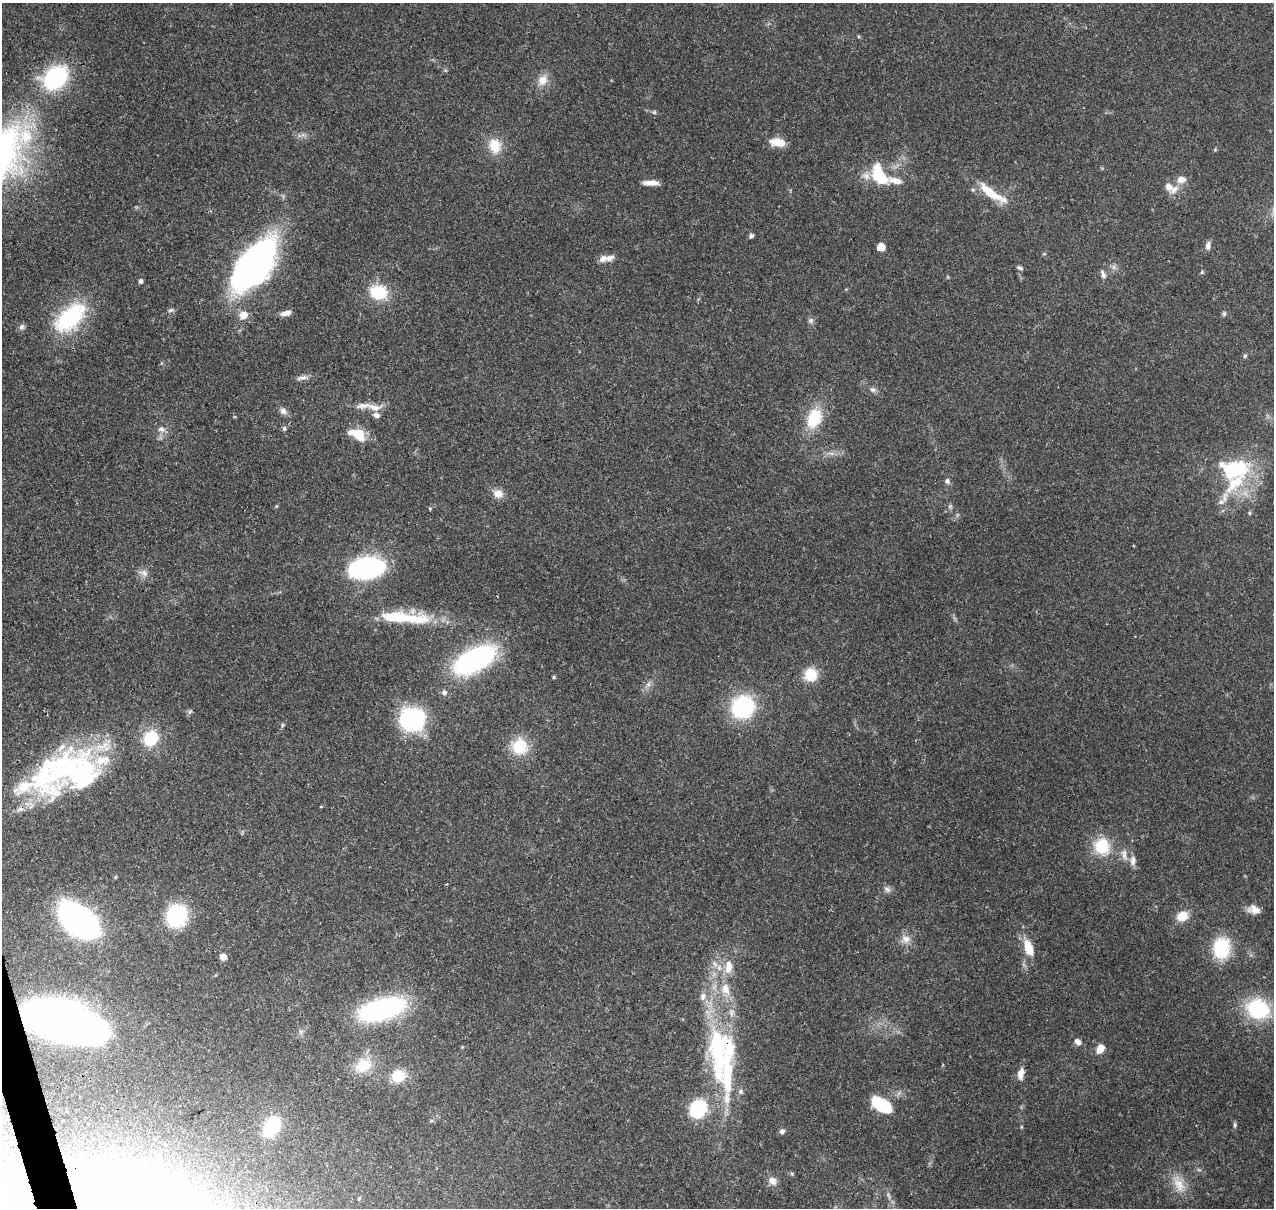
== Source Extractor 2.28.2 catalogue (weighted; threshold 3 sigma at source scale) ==
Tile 7 of 4 x 4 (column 3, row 2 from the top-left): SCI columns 2664-3935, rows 2547-3752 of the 5324 x 5041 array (HDU 1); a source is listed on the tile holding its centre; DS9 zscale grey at full resolution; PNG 1276 x 1210 px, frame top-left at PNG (2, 3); no overlay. Shown black and unused: <1% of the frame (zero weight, under 3 of 4 exposures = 8% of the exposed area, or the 3 px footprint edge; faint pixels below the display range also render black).
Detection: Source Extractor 2.28.2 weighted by HDU 2 'WHT'; one run over the whole footprint, this tile lists its part. Background 0.0657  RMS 0.0032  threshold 0.0144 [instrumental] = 3 sigma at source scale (4.5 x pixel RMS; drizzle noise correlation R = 1.50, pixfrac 1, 0.0396/0.0396 arcsec/px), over >= 5 px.
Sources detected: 109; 2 inside a brighter object's white glare — not listed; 15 inside a brighter listed object's ellipse — not listed separately; the other 92 listed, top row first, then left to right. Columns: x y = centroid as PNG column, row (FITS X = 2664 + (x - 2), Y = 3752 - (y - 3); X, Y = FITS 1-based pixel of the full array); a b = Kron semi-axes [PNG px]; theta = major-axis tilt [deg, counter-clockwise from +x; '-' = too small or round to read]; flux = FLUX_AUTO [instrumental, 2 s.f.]
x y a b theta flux
55 78 27 20 38 31
543 80 16 13 59 3.4
654 112 6 5 - 0.51
778 142 16 8 -5 5.2
495 146 18 15 -79 6.4
880 176 23 12 -59 15
1181 179 8 7 - 3
895 180 17 8 -13 3.2
651 183 18 6 -2 2.7
1168 187 9 7 -43 2.3
991 193 33 8 -34 9.8
751 236 6 6 - 0.65
1208 245 11 6 86 1.3
881 247 5 5 - 5.8
610 258 17 8 22 1.9
254 265 43 22 52 140
1019 268 8 5 -22 0.72
1202 272 6 4 48 0.43
1103 274 12 6 -69 1.1
141 281 5 4 - 0.92
378 292 21 16 -10 11
171 310 8 5 16 0.73
286 313 13 6 15 1.7
1224 313 7 5 74 0.59
244 315 12 10 39 3
70 317 43 22 42 27
811 320 9 4 89 0.8
21 327 9 5 55 0.89
1245 356 6 4 46 0.5
302 377 15 5 13 1.4
872 390 8 7 - 0.97
374 408 22 9 -11 3.2
283 411 9 8 - 1.3
814 418 27 17 68 11
284 428 6 5 - 0.62
161 429 10 7 -14 1.6
358 435 18 11 -43 6.4
831 453 7 4 -18 0.79
1233 469 33 22 -2 25
947 481 7 5 -64 0.92
498 493 11 9 -16 3
276 506 4 4 - 0.35
950 506 5 5 - 0.55
366 568 23 12 10 98
144 573 11 7 -37 1.7
396 617 37 12 -1 15
474 660 38 18 29 63
811 675 16 15 - 7
554 677 5 3 - 0.36
444 692 6 6 - 1.1
743 707 23 21 37 28
189 712 7 4 89 0.57
412 719 21 20 - 38
282 725 6 4 88 0.42
151 738 18 15 51 11
519 746 20 20 - 9.3
68 769 65 47 24 56
1102 846 21 19 -73 11
1124 854 16 8 -78 2.3
1133 861 13 7 88 1.8
887 889 10 6 -38 1.1
1254 910 16 10 -12 2.7
177 916 16 14 63 33
1182 916 14 11 27 4.3
79 921 31 18 -40 110
906 939 12 10 -9 2.5
1029 948 17 8 -71 6.8
1221 948 22 17 85 15
223 957 5 5 - 3
715 964 11 5 -46 1.4
728 969 13 11 59 3.3
726 989 17 12 -73 4.7
703 996 12 8 82 1.8
382 1009 45 19 15 53
1258 1009 25 21 -17 21
65 1022 47 22 -15 330
1078 1042 9 7 -44 1.3
719 1047 45 29 -81 41
1100 1048 10 7 65 3.4
363 1066 23 18 27 7.9
1021 1074 16 8 81 2.2
398 1076 16 14 9 7
740 1091 7 6 - 0.79
881 1105 17 9 -36 21
698 1109 13 11 62 27
1235 1125 8 4 -84 0.59
272 1127 18 13 54 17
782 1131 6 6 - 0.88
773 1181 12 10 -55 2.1
1179 1184 22 13 -58 5.5
359 1198 5 3 - 0.37
113 1206 49 43 -4 240
Overlapping masked pixels (flux is a lower limit): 4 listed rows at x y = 1233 469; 65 1022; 719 1047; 113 1206
Isophote crosses this tile's border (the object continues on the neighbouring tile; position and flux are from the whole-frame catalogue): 1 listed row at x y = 113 1206